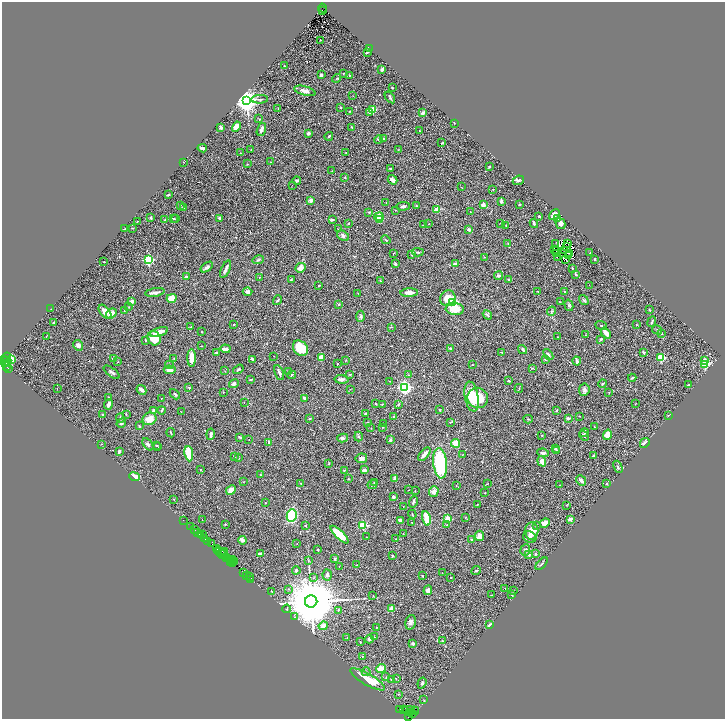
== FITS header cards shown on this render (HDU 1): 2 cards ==
NAXIS1  =                 1446
NAXIS2  =                 1434

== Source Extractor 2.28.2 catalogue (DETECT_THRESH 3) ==
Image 1446 x 1434 px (HDU 1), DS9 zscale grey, zoomed out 1/2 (1 PNG px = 2 x 2 image px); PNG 727 x 721 px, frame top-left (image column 2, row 1434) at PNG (2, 2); each listed source drawn as its Kron ellipse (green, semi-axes under 4 px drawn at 4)
Background 0.741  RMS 0.025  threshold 0.0735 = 3 sigma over >= 5 px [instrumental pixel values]
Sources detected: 494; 57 cannot appear on this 1/2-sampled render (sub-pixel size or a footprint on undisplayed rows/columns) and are neither listed nor drawn; the other 437 listed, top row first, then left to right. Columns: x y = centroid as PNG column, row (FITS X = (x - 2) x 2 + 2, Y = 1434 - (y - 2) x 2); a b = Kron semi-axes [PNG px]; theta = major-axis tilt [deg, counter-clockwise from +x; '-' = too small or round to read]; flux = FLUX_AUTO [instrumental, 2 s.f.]
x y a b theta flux
323 8 5 1 - 370
322 10 3 1 - 47
320 40 2 1 - 1.5
369 49 2 2 - 3.1
367 52 3 1 - 3.5
284 66 2 2 - 2.8
382 69 2 2 - 20
343 73 2 2 - 2.3
321 75 3 3 - 8.5
349 75 4 3 - 3.4
337 78 4 2 - 3.9
392 88 2 2 - 3.6
305 91 11 4 -15 21
353 96 2 1 - 1.2
390 97 6 2 -53 6.2
260 99 8 3 3 9.7
247 100 4 3 - 8400
341 107 3 2 - 2.7
278 108 3 2 - 1.6
373 110 3 3 - 87
349 111 2 2 - 3
370 112 2 2 - 16
423 113 4 3 - 11
259 119 4 2 - 2.5
454 123 3 2 - 1.8
221 127 4 2 - 10
236 127 5 4 - 45
352 127 4 3 - 3.6
261 129 7 3 70 22
419 131 2 2 - 3
308 133 4 3 - 11
329 136 4 2 - 4.1
383 138 4 4 - 5.5
378 140 4 2 - 3.7
442 143 3 2 - 3.5
202 148 5 2 - 12
251 149 3 2 - 2.1
398 150 3 2 - 2.1
346 152 2 2 - 2.3
240 153 2 2 - 1.5
183 162 2 1 - 1.4
270 162 2 2 - 1.7
248 164 3 2 - 2.1
489 167 3 2 - 4.3
390 169 2 1 - 3.5
332 171 2 2 - 1.5
345 177 3 2 - 2.2
297 180 4 3 - 8.4
392 180 5 3 - 23
518 180 5 4 - 11
292 185 2 1 - 2
461 187 3 2 - 1.9
493 189 3 2 - 2.5
168 195 4 2 - 5
311 200 4 3 - 17
501 201 4 3 - 11
386 202 2 1 - 2.4
181 205 2 2 - 2.2
416 205 3 3 - 3.3
483 205 3 3 - 25
519 205 2 2 - 3.9
403 206 7 3 6 9
183 207 2 2 - 6.8
437 209 3 2 - 90
395 210 2 2 - 1.5
369 212 2 2 - 11
470 212 2 1 - 1.3
554 215 6 4 44 23
539 216 3 2 - 7.6
379 217 5 3 - 88
151 218 3 2 - 6.8
175 218 3 3 - 3.5
220 218 4 2 - 8.8
174 219 3 3 - 4.1
558 219 4 3 - 14
164 220 3 2 - 4
332 220 3 2 - 8
380 220 4 3 - 48
137 222 2 1 - 2.7
500 223 3 1 - 1.6
534 223 4 2 - 8.3
348 224 2 2 - 11
429 224 2 2 - 1.5
560 224 6 4 -59 28
423 225 2 2 - 2.2
506 226 2 2 - 5.4
132 228 2 2 - 2
125 229 2 2 - 6
339 229 2 2 - 2.4
469 230 3 2 - 18
343 236 6 4 -33 9.6
386 240 5 2 - 4.5
508 243 3 3 - 5.5
556 243 3 1 - 1.3
568 243 3 1 - 0.33
566 246 2 1 - 1.1
555 250 3 2 - 0.48
557 251 2 1 - 0.57
564 251 3 1 - 0.77
418 252 6 3 -2 6.8
394 253 3 1 - 1.8
569 253 2 1 - 1.6
590 253 3 2 - 2.8
557 254 2 1 - 1.2
411 255 3 2 - 2.2
569 255 2 1 - 0.42
484 257 3 2 - 2.3
557 257 2 1 - 1.3
566 259 2 1 - 1.6
595 259 2 2 - 5
148 260 3 3 - 790
258 260 6 3 14 5.8
104 262 2 2 - 6.4
395 264 4 2 - 7.4
455 264 3 2 - 32
207 267 7 3 35 13
300 268 5 4 - 32
572 268 2 2 - 7.7
226 269 9 2 66 17
575 274 4 2 - 3.6
498 276 4 4 - 8.3
186 277 2 2 - 34
260 277 3 3 - 3.7
509 279 4 3 - 4.6
291 280 2 2 - 3
380 281 3 2 - 3.3
319 285 2 2 - 3.8
589 285 2 1 - 6.6
538 291 2 2 - 2
155 292 9 2 9 23
247 292 5 4 - 14
565 292 3 3 - 3.1
358 293 2 1 - 1.1
409 293 8 3 3 33
172 298 5 4 - 75
448 298 8 7 - 56
278 300 5 2 - 6.2
584 300 5 4 - 7.1
132 301 2 2 - 43
560 302 3 2 - 2.4
453 303 3 3 - 510
339 304 3 3 - 5.4
569 305 6 4 -75 7.5
129 307 2 2 - 2.1
51 309 2 1 - 1.2
455 309 9 6 -5 61
649 310 2 2 - 4.1
124 311 3 2 - 2.4
552 311 5 3 - 5.7
105 312 8 4 -52 44
111 313 6 4 38 29
487 315 5 4 - 8.4
360 316 5 4 - 9.4
652 322 5 2 - 4.9
53 323 3 2 - 6
234 324 2 2 - 2.3
601 325 6 3 -20 5.1
636 325 2 2 - 2.5
191 327 3 2 - 5.5
391 327 3 2 - 2.9
657 330 5 3 - 4.9
159 332 9 4 18 38
202 332 2 2 - 3.5
606 333 6 3 -51 25
661 333 3 2 - 2.3
585 335 3 2 - 2.2
46 336 3 2 - 1.9
558 337 2 1 - 1.4
154 338 7 6 - 94
601 339 3 3 - 8.3
146 340 3 2 - 3.7
78 345 5 4 - 17
202 346 2 2 - 2.3
300 348 8 6 -48 110
225 349 5 2 - 34
451 349 2 2 - 35
523 350 5 2 - 10
216 352 3 2 - 3.4
502 352 2 2 - 6.5
643 352 2 2 - 20
548 355 6 3 -51 10
274 356 2 1 - 1.1
7 357 4 2 - 190
321 357 2 2 - 100
661 357 3 3 - 300
174 358 2 1 - 1.5
192 358 9 3 -89 57
5 359 2 2 - 110
113 359 2 2 - 39
252 359 4 3 - 11
545 359 3 3 - 6
11 360 4 3 - 130
346 360 3 2 - 2
704 360 2 2 - 44
577 361 4 2 - 17
6 362 6 2 25 450
117 362 2 2 - 2
337 363 3 2 - 2.2
6 364 3 1 - 77
705 364 3 2 - 410
169 365 4 3 - 4.6
472 365 3 2 - 2.3
7 367 2 2 - 23
9 368 2 2 - 110
532 368 4 2 - 3
238 369 6 3 34 6.3
170 370 6 4 -6 25
225 371 2 1 - 1.5
112 372 9 3 -37 8.8
288 372 2 2 - 2
279 373 8 3 -67 13
350 374 3 2 - 4
291 375 4 3 - 5.3
409 375 3 2 - 3.7
632 378 4 2 - 5.9
251 379 3 2 - 3.4
341 379 7 3 -7 16
390 381 3 2 - 1.9
509 381 3 2 - 4.6
234 384 5 4 - 13
602 384 4 3 - 5.3
688 385 3 2 - 3.6
189 387 4 2 - 3.7
405 387 3 3 - 1700
57 388 2 1 - 2.4
519 388 4 2 - 2.7
350 389 2 1 - 1.9
141 390 5 3 - 23
584 390 6 5 - 13
223 392 2 1 - 1.4
609 393 3 2 - 2.1
175 394 6 3 -48 6.6
109 397 3 2 - 3.4
472 397 15 6 -80 110
161 398 2 2 - 2.1
304 398 3 2 - 10
478 398 10 10 - 140
244 402 2 2 - 1.4
108 404 5 3 - 20
376 404 2 2 - 16
382 404 3 2 - 3.4
399 404 4 3 - 5.6
635 404 2 1 - 1.7
153 410 3 2 - 14
161 410 4 3 - 5.5
440 410 3 2 - 2.8
556 411 2 2 - 3.4
181 412 2 1 - 1.1
366 413 4 2 - 8.9
126 414 3 2 - 2.6
103 415 2 2 - 18
580 416 2 1 - 1.9
668 416 2 2 - 14
394 417 2 2 - 20
120 418 4 3 - 4.7
310 418 3 2 - 4.3
568 418 3 2 - 13
149 419 7 6 - 47
528 419 4 2 - 3.4
367 422 3 2 - 1.8
450 422 3 2 - 3.9
121 423 5 3 - 7.8
383 424 3 1 - 1.9
139 426 2 2 - 4.3
383 427 3 2 - 2
594 427 3 2 - 2.8
371 428 3 2 - 1.2
171 433 4 2 - 3.4
584 433 4 3 - 6.9
211 434 6 3 84 14
542 435 3 2 - 2
607 435 5 4 - 50
358 436 5 4 - 8
584 436 5 3 - 10
240 437 3 2 - 5.5
343 438 5 3 - 9.6
249 440 2 1 - 2.7
390 440 3 3 - 6.7
269 442 4 3 - 9.4
456 443 4 4 - 63
645 443 5 3 - 15
101 444 2 2 - 1.5
148 444 7 4 -50 11
156 445 3 2 - 3.5
158 447 2 2 - 2.1
556 448 4 3 - 5.4
119 451 3 2 - 13
556 451 3 3 - 5.1
543 453 6 3 -8 15
189 454 8 3 -82 190
424 454 8 2 50 23
463 455 2 2 - 1.6
594 456 3 2 - 20
234 457 3 2 - 2.6
239 458 4 2 - 3.2
361 458 6 5 - 16
542 461 5 3 - 39
329 463 3 2 - 2.5
440 463 15 7 -84 360
618 467 6 3 -62 7
200 469 2 2 - 3.8
344 470 3 2 - 3.4
364 470 4 3 - 17
261 475 4 2 - 2.7
135 477 5 4 - 35
395 478 4 3 - 13
349 479 2 2 - 2.6
581 480 6 3 -51 13
243 482 2 2 - 1.7
374 482 2 2 - 2.4
487 483 3 2 - 1.8
607 483 2 2 - 9.3
301 484 3 2 - 2.1
372 484 5 2 - 7.5
560 485 2 1 - 1.5
456 486 2 2 - 1.8
231 490 5 4 - 28
409 490 2 1 - 1
415 491 2 1 - 1.3
434 491 5 5 - 24
485 493 3 1 - 1.7
393 497 3 3 - 12
174 499 2 2 - 4.9
413 502 6 3 75 7.9
265 503 2 2 - 8.3
478 504 2 2 - 1.4
566 505 3 2 - 1.6
403 507 4 2 - 1.9
412 514 4 2 - 2.6
292 515 6 5 - 290
465 517 3 1 - 1.3
426 518 7 3 -78 110
202 519 2 1 - 1.3
448 519 3 3 - 160
570 519 2 2 - 53
183 520 2 1 - 9.8
400 520 3 3 - 21
412 522 2 2 - 1.4
545 523 5 4 - 26
225 524 3 2 - 2.7
363 525 3 3 - 260
446 525 3 3 - 3.6
537 525 3 2 - 4.1
305 526 2 2 - 4.3
191 527 2 1 - 31
195 530 2 1 - 90
532 531 8 6 -88 62
198 532 3 1 - 15
403 533 3 2 - 1.5
201 535 4 2 - 180
203 535 2 1 - 260
339 535 12 4 -44 130
479 536 5 4 - 31
366 537 2 1 - 1.9
530 537 7 5 -28 12
205 539 4 2 - 71
396 539 2 1 - 1.3
242 540 4 3 - 16
472 540 3 2 - 2.8
208 541 3 1 - 43
211 543 4 3 - 190
297 544 2 2 - 1.7
217 549 2 2 - 80
219 550 3 1 - 110
318 550 2 2 - 13
525 550 5 5 - 9.4
222 551 3 1 - 67
224 551 2 2 - 100
220 552 6 1 -12 67
260 553 3 2 - 10
528 554 2 2 - 39
536 554 3 2 - 5.1
223 555 4 1 - 120
392 556 3 3 - 3.1
226 557 2 2 - 93
228 558 3 1 - 51
230 559 3 2 - 110
232 559 2 1 - 92
335 559 4 3 - 5.4
231 561 2 1 - 58
308 561 4 3 - 3.5
233 562 2 1 - 22
234 562 2 1 - 23
542 564 7 2 48 6.5
357 565 2 2 - 1.8
339 566 2 2 - 1.4
296 570 4 3 - 11
476 571 5 2 - 5
244 572 2 1 - 37
442 573 2 1 - 2.4
247 575 2 1 - 69
327 575 5 4 - 12
249 576 3 1 - 96
422 576 2 1 - 2.1
313 578 3 2 - 2.5
451 578 2 2 - 6
251 579 2 1 - 33
505 588 3 2 - 2.4
289 589 3 2 - 3.5
428 590 5 4 - 13
271 591 3 2 - 3.3
514 591 2 2 - 1.5
492 595 3 2 - 1.6
512 595 2 2 - 3.8
373 596 3 2 - 2.6
311 601 6 6 - 61000
287 609 4 2 - 2.8
392 609 2 2 - 80
338 610 3 3 - 3.6
295 617 3 2 - 2.4
410 622 7 5 77 17
490 625 3 2 - 14
323 626 4 4 - 32
376 627 2 1 - 1.9
347 637 2 2 - 1.6
374 637 2 2 - 2
369 639 4 4 - 11
442 641 3 2 - 3.8
360 642 3 2 - 2.6
413 644 4 3 - 9.5
362 656 2 2 - 5.2
381 669 5 3 - 91
366 672 4 3 - 6
386 677 2 2 - 4.7
367 679 20 5 -30 120
391 679 3 2 - 3.7
396 679 2 2 - 2.4
422 683 5 3 - 8.5
398 694 3 2 - 3.5
424 700 3 1 - 2
403 709 3 1 - 43
399 710 3 1 - 37
409 710 6 2 -11 490
415 711 4 3 - 190
410 713 3 3 - 690
412 713 2 1 - 31
408 716 2 2 - 99
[57 sub-pixel or undisplayed-footprint detections neither listed nor drawn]